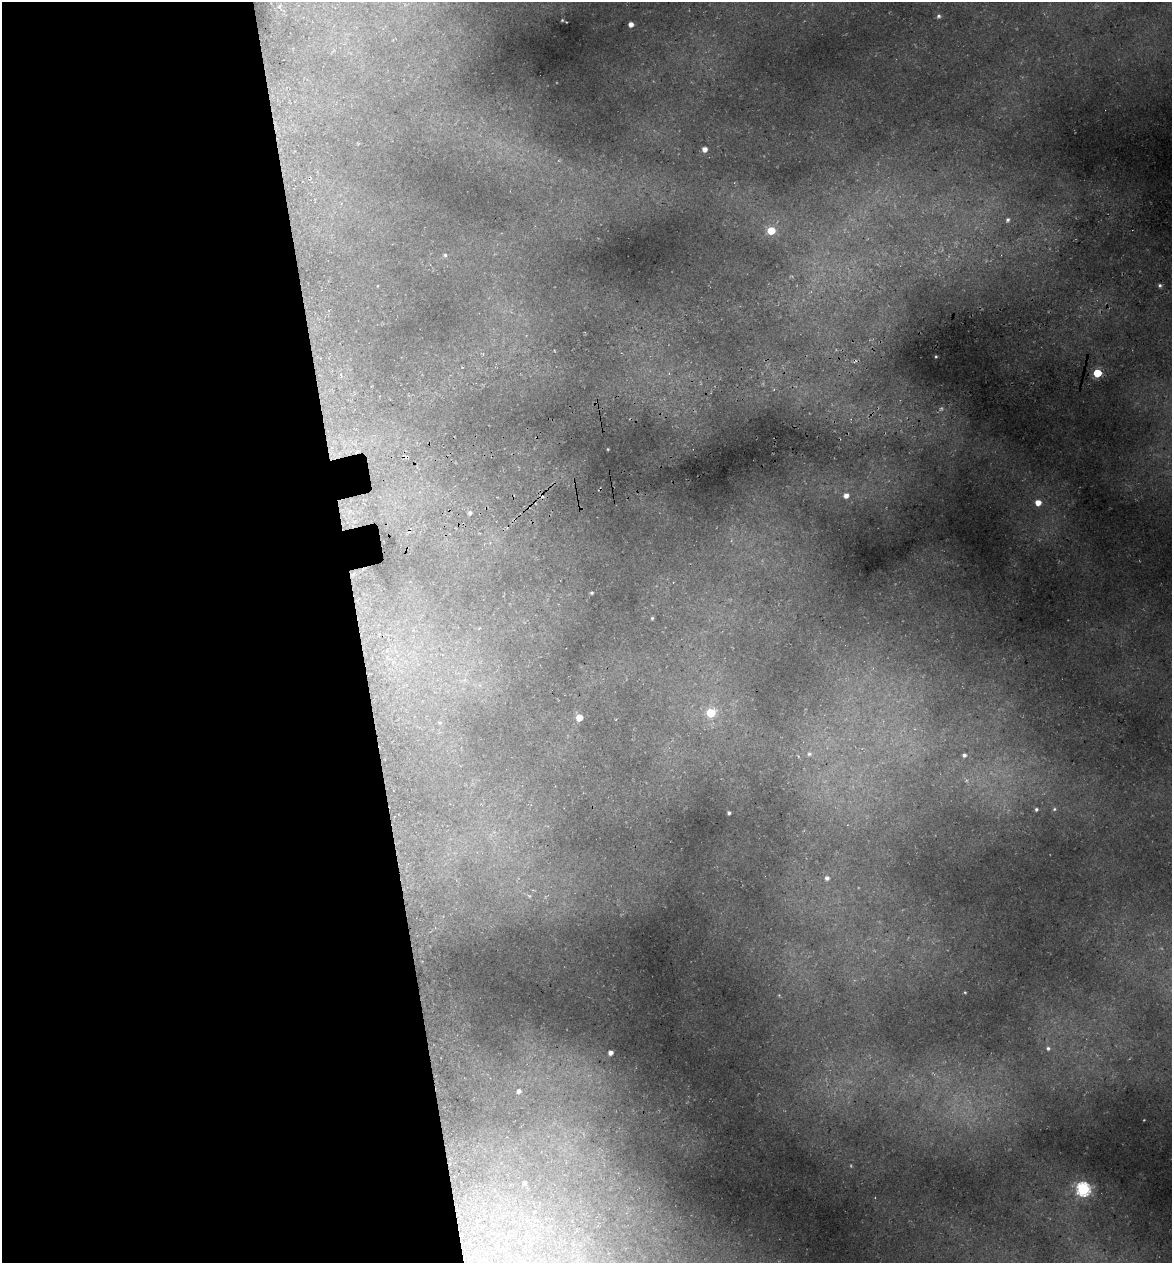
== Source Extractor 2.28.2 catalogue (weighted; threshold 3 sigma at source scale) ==
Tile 9 of 4 x 4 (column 1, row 3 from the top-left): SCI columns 145-1314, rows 1336-2596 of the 4922 x 5194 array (HDU 1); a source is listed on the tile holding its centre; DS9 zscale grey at full resolution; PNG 1174 x 1265 px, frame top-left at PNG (2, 2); no overlay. Shown black and unused: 31% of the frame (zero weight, under 3 of 5 exposures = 5% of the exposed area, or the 3 px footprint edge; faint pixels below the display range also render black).
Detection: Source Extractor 2.28.2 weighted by HDU 2 'WHT'; one run over the whole footprint, this tile lists its part. Background 0.224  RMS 0.0099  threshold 0.0444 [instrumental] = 3 sigma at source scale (4.5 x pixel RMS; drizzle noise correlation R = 1.50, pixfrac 1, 0.0396/0.0396 arcsec/px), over >= 5 px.
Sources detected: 32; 1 cosmic-ray / hot-pixel residue — not listed; the other 31 listed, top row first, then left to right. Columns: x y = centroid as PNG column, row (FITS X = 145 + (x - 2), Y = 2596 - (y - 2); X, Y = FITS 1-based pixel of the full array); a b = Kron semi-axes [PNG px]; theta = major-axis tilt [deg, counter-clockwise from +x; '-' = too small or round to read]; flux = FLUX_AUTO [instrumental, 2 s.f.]
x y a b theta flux
938 16 6 5 - 2.1
562 20 3 3 - 0.68
631 24 4 4 - 5.2
704 149 5 4 - 5.5
1008 220 6 5 - 2.4
771 231 5 5 - 25
445 255 5 5 - 1.6
1160 285 5 4 - 1.7
936 357 3 2 - 0.72
1097 373 5 5 - 41
846 496 6 5 - 5.4
1038 503 6 5 - 9.4
470 513 4 4 - 1.9
592 593 3 2 - 1.2
652 618 3 3 - 1.1
710 713 5 5 - 38
579 718 5 5 - 14
440 722 6 4 0 1.4
809 753 5 5 - 1.9
964 755 5 5 - 2.6
1036 809 4 4 - 1.8
1054 809 5 4 - 1.3
729 813 3 3 - 1.6
827 878 6 6 - 2.9
529 896 7 5 -58 2
965 992 4 3 - 0.74
1048 1048 6 5 - 1.9
610 1053 5 5 - 4.7
519 1091 5 4 - 2.8
524 1183 5 4 - 2.2
1083 1189 6 6 - 160